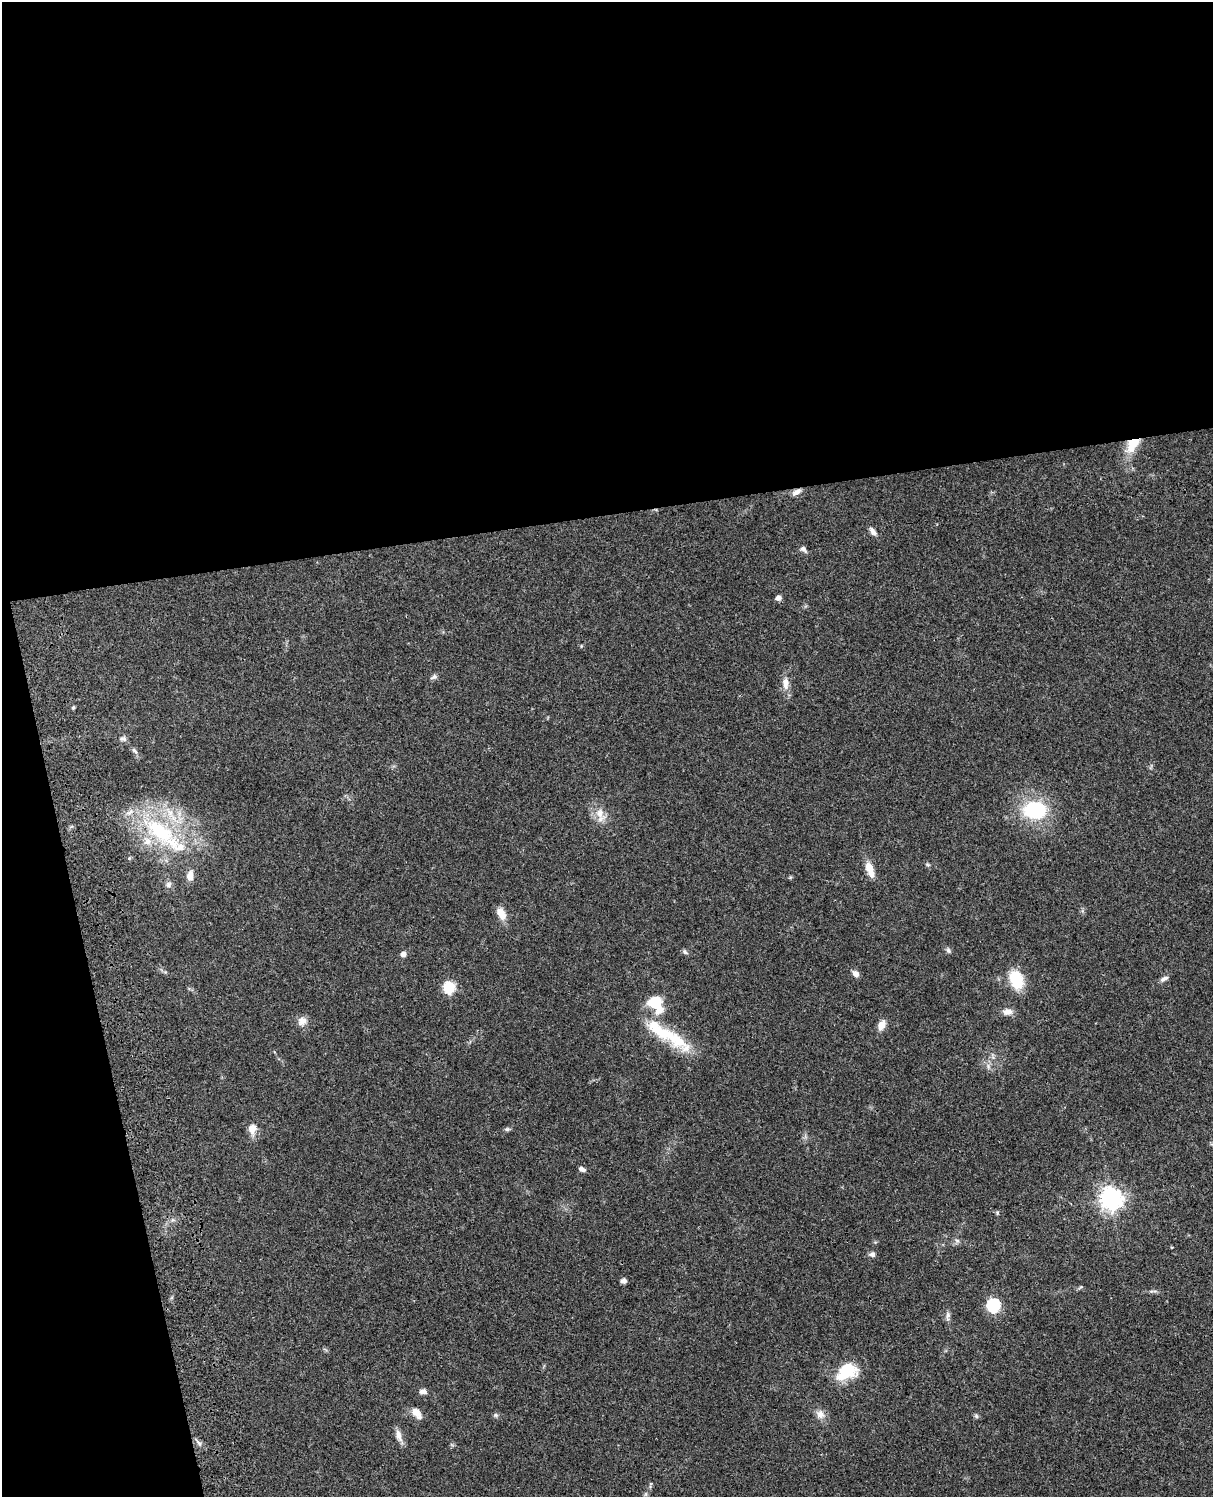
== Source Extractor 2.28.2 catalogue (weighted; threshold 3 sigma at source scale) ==
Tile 1 of 4 x 3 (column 1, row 1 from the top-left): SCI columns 121-1331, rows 3265-4759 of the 5084 x 4921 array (HDU 1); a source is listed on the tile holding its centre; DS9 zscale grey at full resolution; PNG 1215 x 1499 px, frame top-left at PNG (2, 2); no overlay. Shown black and unused: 40% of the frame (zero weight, under 3 of 4 exposures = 6% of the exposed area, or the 3 px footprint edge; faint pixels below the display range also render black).
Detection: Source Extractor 2.28.2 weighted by HDU 2 'WHT'; one run over the whole footprint, this tile lists its part. Background 0.0745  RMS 0.0057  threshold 0.0258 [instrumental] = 3 sigma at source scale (4.5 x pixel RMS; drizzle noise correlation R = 1.50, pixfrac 1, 0.05/0.05 arcsec/px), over >= 5 px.
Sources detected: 54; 5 inside a brighter listed object's ellipse — not listed separately; the other 49 listed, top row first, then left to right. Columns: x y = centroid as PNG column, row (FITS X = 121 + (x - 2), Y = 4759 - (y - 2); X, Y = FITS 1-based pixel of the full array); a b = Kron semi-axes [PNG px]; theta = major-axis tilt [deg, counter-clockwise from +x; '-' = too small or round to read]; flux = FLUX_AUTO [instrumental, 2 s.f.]
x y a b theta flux
1132 445 25 14 52 12
796 492 13 6 32 2.9
873 531 11 6 -50 2.4
803 549 11 6 -44 1.8
778 598 5 5 - 2.9
581 646 5 3 - 0.49
434 677 10 6 26 1.6
785 683 18 8 -89 4.9
73 708 5 3 - 0.6
123 739 9 6 -12 1.7
134 750 10 4 -45 1.5
1035 810 20 15 0 45
600 813 16 11 -71 6.8
162 833 70 25 -39 62
870 869 20 8 -71 7.2
168 885 8 8 - 2
501 914 14 8 -62 6.5
948 950 8 6 -58 1.3
685 952 8 5 -54 1.2
403 954 5 4 - 3.7
856 974 7 6 - 3.1
1016 979 17 12 -71 21
1164 979 12 5 27 1.9
449 987 6 6 - 45
656 1004 21 14 -51 18
1007 1012 12 8 0 3.8
302 1021 12 11 - 3.9
882 1025 10 7 63 5.5
662 1032 65 16 -34 28
988 1066 7 4 -72 1.3
252 1129 11 8 86 5.7
507 1129 8 5 0 1.1
582 1169 7 5 -19 1.9
1111 1199 8 8 - 410
997 1213 5 4 - 0.74
957 1240 7 4 -2 1.2
872 1254 7 7 - 1.9
623 1281 6 6 - 1.8
1153 1291 12 2 0 1.2
993 1305 6 6 - 74
948 1316 13 5 85 2
846 1372 23 15 31 24
423 1391 10 6 1 2.3
417 1413 15 8 -52 4.8
820 1414 12 10 -57 4.2
496 1415 7 5 -22 1
976 1416 7 4 -46 0.97
399 1435 17 7 -74 3.9
199 1443 11 4 -41 1.7
Overlapping masked pixels (flux is a lower limit): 2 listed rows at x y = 1132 445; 796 492